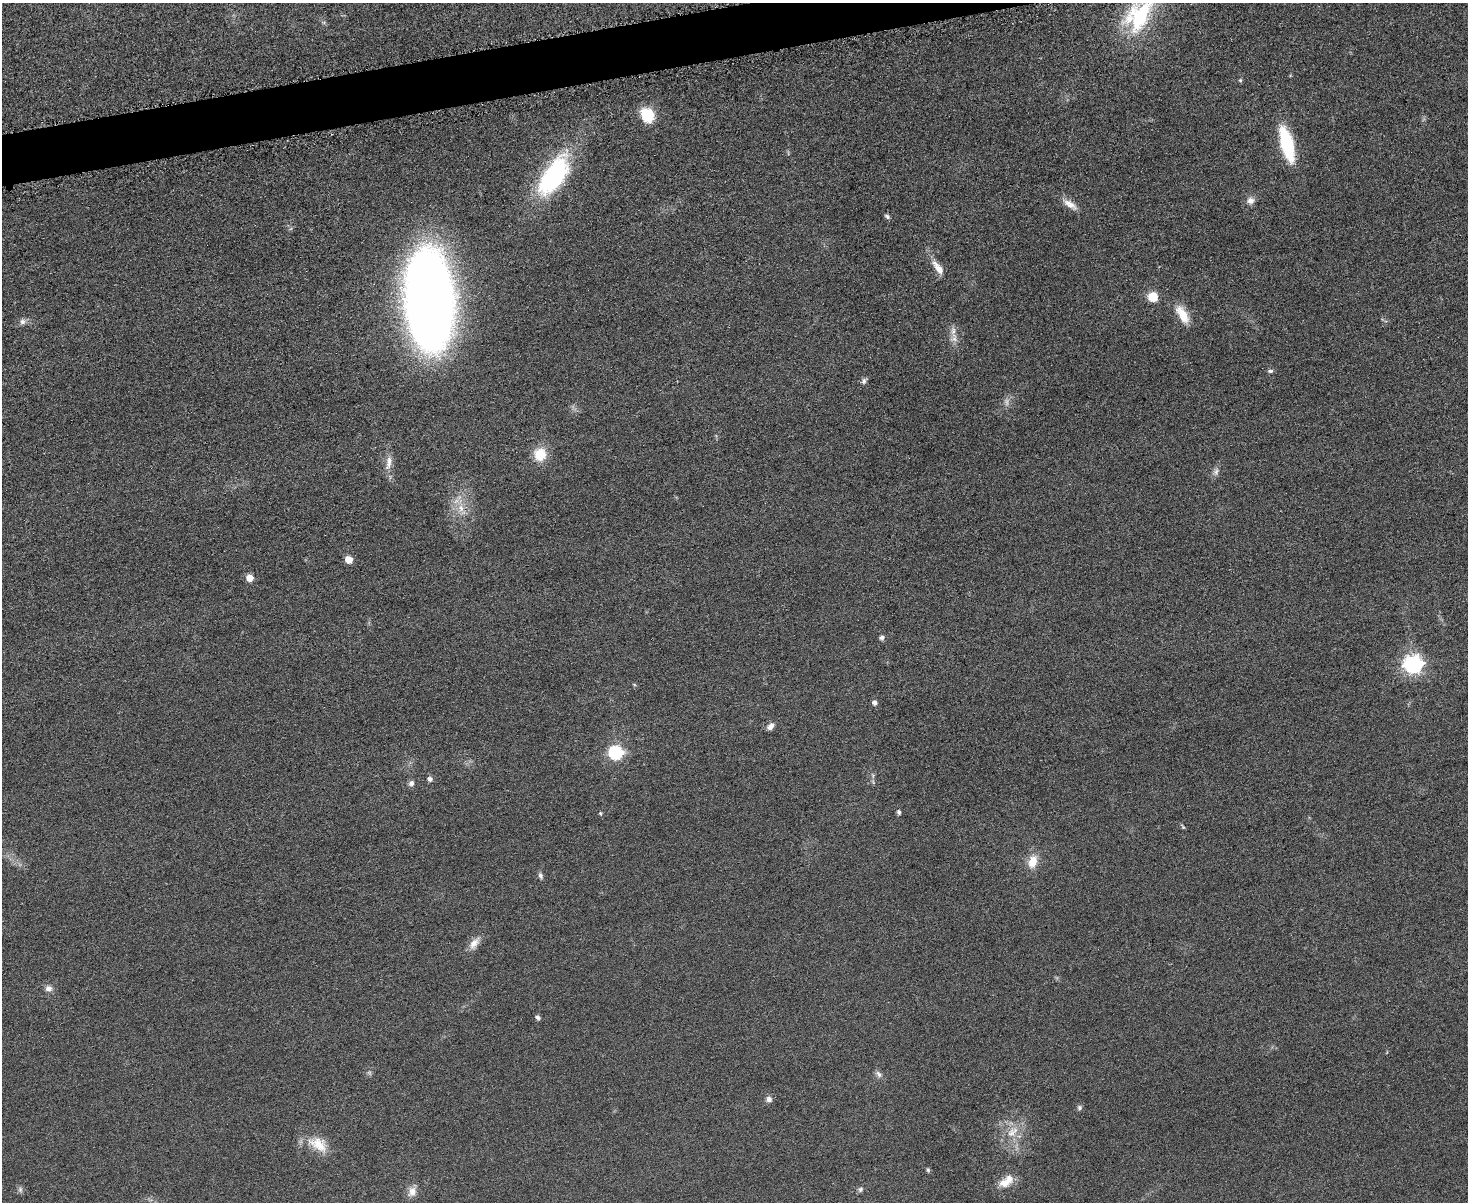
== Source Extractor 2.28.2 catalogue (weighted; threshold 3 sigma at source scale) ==
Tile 8 of 3 x 4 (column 2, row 3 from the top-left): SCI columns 1612-3077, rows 1217-2416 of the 4798 x 4820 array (HDU 1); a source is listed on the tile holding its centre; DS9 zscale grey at full resolution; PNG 1470 x 1204 px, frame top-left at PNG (2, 3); no overlay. Shown black and unused: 3% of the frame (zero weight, under 3 of 6 exposures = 2% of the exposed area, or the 3 px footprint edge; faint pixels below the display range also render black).
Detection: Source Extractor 2.28.2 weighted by HDU 2 'WHT'; one run over the whole footprint, this tile lists its part. Background 0.0583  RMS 0.0089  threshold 0.0364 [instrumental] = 3 sigma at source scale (4.09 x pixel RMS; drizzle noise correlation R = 1.36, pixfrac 0.8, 0.05/0.05 arcsec/px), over >= 5 px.
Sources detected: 53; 2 too faint to see at this stretch — not listed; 2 inside a brighter listed object's ellipse — not listed separately; the other 49 listed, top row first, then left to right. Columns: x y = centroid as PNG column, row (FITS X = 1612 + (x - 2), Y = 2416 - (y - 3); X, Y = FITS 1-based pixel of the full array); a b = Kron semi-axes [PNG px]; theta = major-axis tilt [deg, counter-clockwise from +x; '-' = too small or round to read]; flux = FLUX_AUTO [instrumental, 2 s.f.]
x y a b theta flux
1139 15 41 25 54 81
1240 80 5 4 - 1.1
647 115 14 11 -55 29
1287 144 33 11 -75 61
554 176 49 21 58 120
1251 201 9 8 - 5.1
1070 204 23 9 -34 8.1
887 216 8 5 -40 1.9
938 268 23 9 -53 9.6
1152 297 9 8 - 16
429 300 77 36 -86 1000
1183 315 24 10 -59 15
22 322 8 7 - 3.1
954 338 14 10 -86 6.8
1270 371 8 5 8 1.7
864 381 9 6 63 2.5
540 455 12 11 - 22
389 462 22 7 82 7.7
1216 471 12 6 80 3.3
461 508 12 8 -71 7.8
349 560 5 5 - 17
249 578 5 5 - 17
882 638 6 5 - 2.4
1413 664 7 7 - 370
634 684 6 3 -20 0.86
875 703 5 5 - 3.7
770 726 10 6 48 4
616 753 7 6 - 130
430 779 6 5 - 3.7
873 782 8 4 -54 1.3
411 783 8 7 - 2.9
899 812 6 5 - 1.9
600 813 5 4 - 1.2
1183 827 8 3 -50 1.2
1033 861 15 10 74 14
541 876 9 5 -64 2.1
474 943 19 9 52 7.4
49 988 9 8 - 4.2
538 1017 5 4 - 3
879 1074 11 7 -40 3.1
769 1099 7 7 - 3.7
1079 1108 7 7 - 2
1012 1132 22 12 45 15
318 1144 28 16 -29 19
928 1170 6 5 - 1.3
1005 1183 18 11 10 11
20 1189 8 6 -89 2.1
860 1189 8 7 - 2
412 1192 13 9 66 7.2
Isophote crosses this tile's border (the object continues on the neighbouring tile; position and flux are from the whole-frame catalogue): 1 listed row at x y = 1139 15